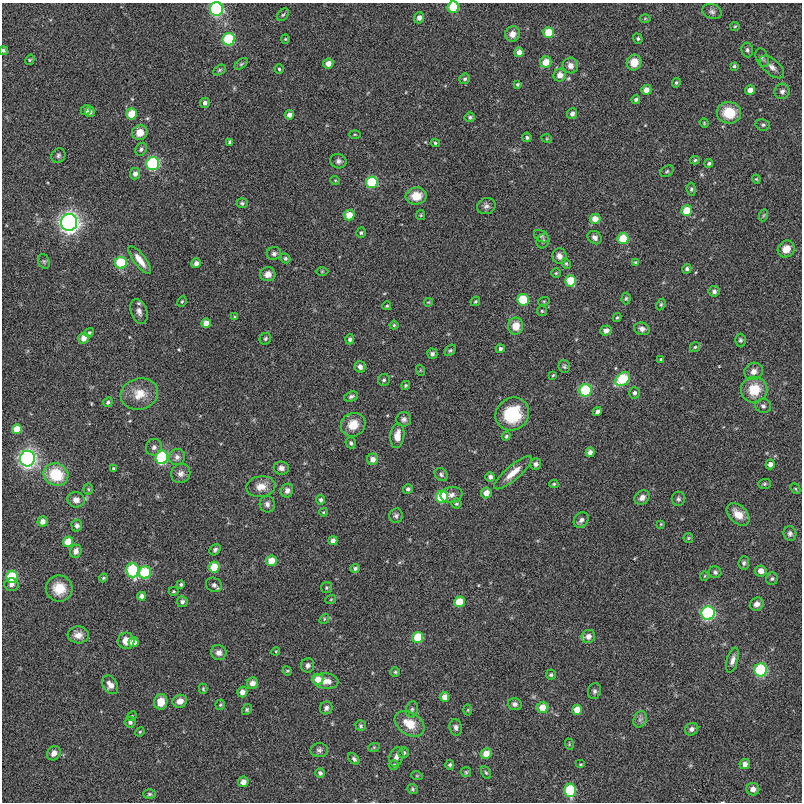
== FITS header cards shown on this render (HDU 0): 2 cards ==
NAXIS1  =                  800
NAXIS2  =                  800

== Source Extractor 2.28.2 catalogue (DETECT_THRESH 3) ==
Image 800 x 800 px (HDU 0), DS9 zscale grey, 1 PNG px = 1 image px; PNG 804 x 804 px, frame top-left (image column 1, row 800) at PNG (2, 3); each listed source drawn as its Kron ellipse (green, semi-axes under 4 px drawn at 4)
Background -8.88e-04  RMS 0.056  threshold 0.168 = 3 sigma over >= 5 px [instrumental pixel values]
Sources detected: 271; all 271 listed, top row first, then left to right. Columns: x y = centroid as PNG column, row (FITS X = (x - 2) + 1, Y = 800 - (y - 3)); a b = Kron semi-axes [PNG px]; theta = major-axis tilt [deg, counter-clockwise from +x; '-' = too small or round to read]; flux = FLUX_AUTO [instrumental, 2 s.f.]
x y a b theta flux
453 7 6 5 - 130
216 9 6 6 - 490
712 12 10 7 -24 12
283 15 7 4 52 6
419 18 5 5 - 18
645 18 5 3 - 3.4
735 26 5 4 - 4.1
548 32 5 5 - 70
512 34 8 7 - 28
229 39 6 6 - 260
285 39 4 4 - 4
638 39 5 4 - 6.4
3 50 5 4 - 5.6
747 50 7 5 -80 8.8
519 52 5 4 - 22
762 58 10 6 -69 9.7
30 60 5 4 - 4.5
546 62 5 5 - 53
634 62 8 7 - 50
241 64 8 4 36 5.3
328 64 5 5 - 30
570 65 8 7 - 23
734 66 4 3 - 5.3
772 67 15 7 -41 22
279 69 4 4 - 5.4
219 70 7 4 28 6.5
560 75 6 6 - 27
465 79 5 5 - 8.1
676 83 5 4 - 5.7
518 84 4 3 - 5.7
646 90 5 5 - 27
750 90 5 5 - 28
782 91 8 7 - 14
636 99 4 4 - 7.8
205 103 5 4 - 13
86 110 5 5 - 14
90 112 5 5 - 11
729 113 12 11 - 94
132 114 5 5 - 78
572 114 5 5 - 14
289 115 5 4 - 18
470 117 5 5 - 6.8
704 123 5 4 - 3.9
763 125 7 5 -10 7.6
140 132 8 7 - 44
355 134 5 3 - 3.8
527 137 5 4 - 6.8
547 139 5 3 - 3.4
230 142 4 3 - 7.7
435 143 4 4 - 5.5
141 149 7 5 56 9.4
58 155 7 6 - 8.9
695 160 5 3 - 5.6
338 161 8 7 - 13
709 163 4 4 - 5.9
153 164 6 6 - 350
667 171 7 5 30 5.9
135 174 5 5 - 17
756 179 4 4 - 4.1
335 180 5 3 - 3.4
372 182 6 6 - 190
691 189 7 4 -83 6.3
416 196 10 8 7 62
242 203 5 4 - 6.8
486 206 9 8 - 14
687 211 5 5 - 86
349 215 5 5 - 50
421 215 5 4 - 4.5
764 215 6 4 70 5
595 219 5 5 - 39
69 222 8 8 - 1600
361 233 5 4 - 6.2
541 236 8 5 -31 7.5
595 238 7 6 - 13
623 239 5 5 - 97
543 241 7 6 - 9.4
786 249 9 8 - 40
274 254 7 6 - 9.7
559 256 8 7 - 21
285 258 5 4 - 6.8
140 260 17 6 -53 40
44 261 7 5 -69 7.9
635 262 4 3 - 4
121 263 6 5 - 190
196 263 5 4 - 18
566 264 5 4 - 5.3
687 269 5 4 - 8.1
322 271 6 4 0 4.3
556 273 5 4 - 4.6
268 274 7 7 - 27
571 281 5 5 - 96
714 291 5 5 - 11
626 298 6 4 88 5.3
523 300 6 5 - 120
182 301 5 3 - 4.5
475 301 5 4 - 4.5
544 301 6 3 18 3.5
428 302 4 4 - 3.6
661 304 6 4 63 5.4
387 306 4 4 - 5
139 311 13 8 -71 20
542 311 5 5 - 4.9
235 317 4 3 - 4.9
617 317 4 3 - 4.4
206 323 5 4 - 30
394 325 4 4 - 4.8
516 326 8 7 - 50
642 329 8 6 -19 16
606 330 6 5 - 20
89 333 5 4 - 5.9
84 338 5 5 - 32
265 339 6 5 - 7.4
350 339 5 4 - 9.9
740 340 6 5 - 7.3
695 347 5 5 - 5.4
500 349 4 4 - 11
450 350 6 4 47 6
432 354 5 5 - 13
661 359 4 3 - 4
360 367 6 5 - 17
564 367 6 5 - 7.1
420 370 5 3 - 3.5
754 371 9 8 - 25
553 375 3 2 - 3.1
623 379 8 6 40 200
384 380 6 6 - 6.9
406 385 4 4 - 4.8
585 390 6 6 - 230
754 390 13 13 - 97
634 393 6 5 - 11
139 394 19 15 15 69
351 396 7 5 20 9.3
108 402 5 4 - 8.4
763 406 8 7 - 12
597 412 5 4 - 12
512 414 17 16 - 180
404 419 7 7 - 12
353 425 12 11 - 58
17 429 5 5 - 55
397 436 12 7 83 39
506 436 4 4 - 5.5
351 443 5 5 - 7.8
154 447 8 8 - 14
590 452 5 4 - 19
162 457 7 6 - 340
177 457 8 8 - 18
27 459 8 7 - 1100
373 459 6 5 - 25
536 464 6 5 - 10
770 464 5 4 - 19
114 468 3 3 - 5.3
281 468 7 6 - 17
513 473 24 7 41 49
56 474 12 11 - 140
181 474 10 9 - 21
441 475 7 5 -45 8.8
490 477 5 4 - 13
554 484 4 4 - 4.6
764 484 6 5 - 6.2
261 487 14 10 9 43
88 489 5 5 - 5.5
408 489 5 4 - 9.2
795 489 5 3 - 4.3
287 491 7 6 - 17
486 493 5 5 - 31
451 495 11 8 10 20
442 497 6 6 - 210
642 497 8 6 38 17
678 499 7 6 - 9.3
76 500 8 7 - 24
321 500 4 4 - 8.9
267 504 8 7 - 15
456 504 5 5 - 5.7
323 512 4 4 - 3.6
738 514 13 8 -44 50
396 516 7 6 - 9.5
581 520 8 6 49 14
43 521 5 5 - 24
661 524 4 4 - 3.5
77 526 6 5 - 11
790 534 7 6 - 11
688 538 5 4 - 4.7
333 541 4 4 - 21
68 542 5 5 - 60
215 550 6 5 - 8.7
76 551 7 5 68 18
271 561 5 5 - 57
744 563 6 5 - 8.4
214 567 5 5 - 83
355 568 5 4 - 8.6
133 570 7 6 - 260
761 571 6 5 - 32
145 572 6 6 - 180
715 572 6 6 - 10
705 576 4 3 - 3.1
12 577 6 6 - 180
103 578 4 4 - 4.7
772 579 6 5 - 8.7
11 584 7 6 - 17
181 584 4 4 - 6
214 585 8 7 - 13
59 588 13 13 - 67
326 588 5 5 - 5.7
174 591 5 3 - 4.1
142 596 4 4 - 16
331 599 5 3 - 3.9
182 602 5 5 - 13
459 602 5 5 - 80
757 604 7 6 - 22
708 613 7 6 - 460
324 619 5 4 - 5.2
78 635 10 8 -3 30
588 636 7 6 - 27
418 637 5 5 - 110
126 641 8 8 - 36
133 642 5 5 - 35
276 651 4 3 - 3.4
219 653 8 7 - 19
732 660 13 5 75 20
308 665 7 6 - 13
761 670 6 6 - 320
287 671 5 4 - 4.5
395 672 5 5 - 5.5
551 675 5 5 - 7
318 679 6 5 - 37
326 681 13 8 -4 38
252 683 5 5 - 27
110 685 10 7 -57 27
203 689 5 4 - 4.5
594 691 8 6 76 9.9
242 692 5 5 - 27
444 697 5 5 - 31
180 701 7 6 - 26
161 702 8 6 79 53
515 704 7 6 - 12
220 705 5 4 - 5
326 708 7 6 - 13
543 708 5 5 - 65
247 709 6 4 60 5.5
412 709 8 6 73 8.9
468 710 5 3 - 4
577 710 5 5 - 48
132 716 5 4 - 4.2
640 719 8 6 68 12
130 722 5 5 - 11
410 724 16 11 -33 72
361 726 5 5 - 6.8
456 727 8 6 -83 12
692 729 7 6 - 13
140 732 5 4 - 4.6
569 744 6 3 -73 4.1
374 747 6 3 19 4
319 750 8 7 - 11
54 753 7 6 - 22
404 753 5 5 - 7.9
486 754 5 5 - 43
396 757 10 6 70 17
354 759 6 4 -46 8.1
580 764 5 4 - 4.2
745 764 5 5 - 20
394 765 5 5 - 6.8
450 765 5 4 - 6.8
466 772 5 5 - 5.2
320 773 5 5 - 12
486 773 6 4 -61 5.7
417 776 6 3 -18 4
243 782 5 5 - 27
412 789 5 4 - 6.3
753 789 6 6 - 18
570 790 6 6 - 180
149 794 6 4 0 6.5
At the frame edge (FLAGS 8, measured only in part): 3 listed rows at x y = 453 7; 216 9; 3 50